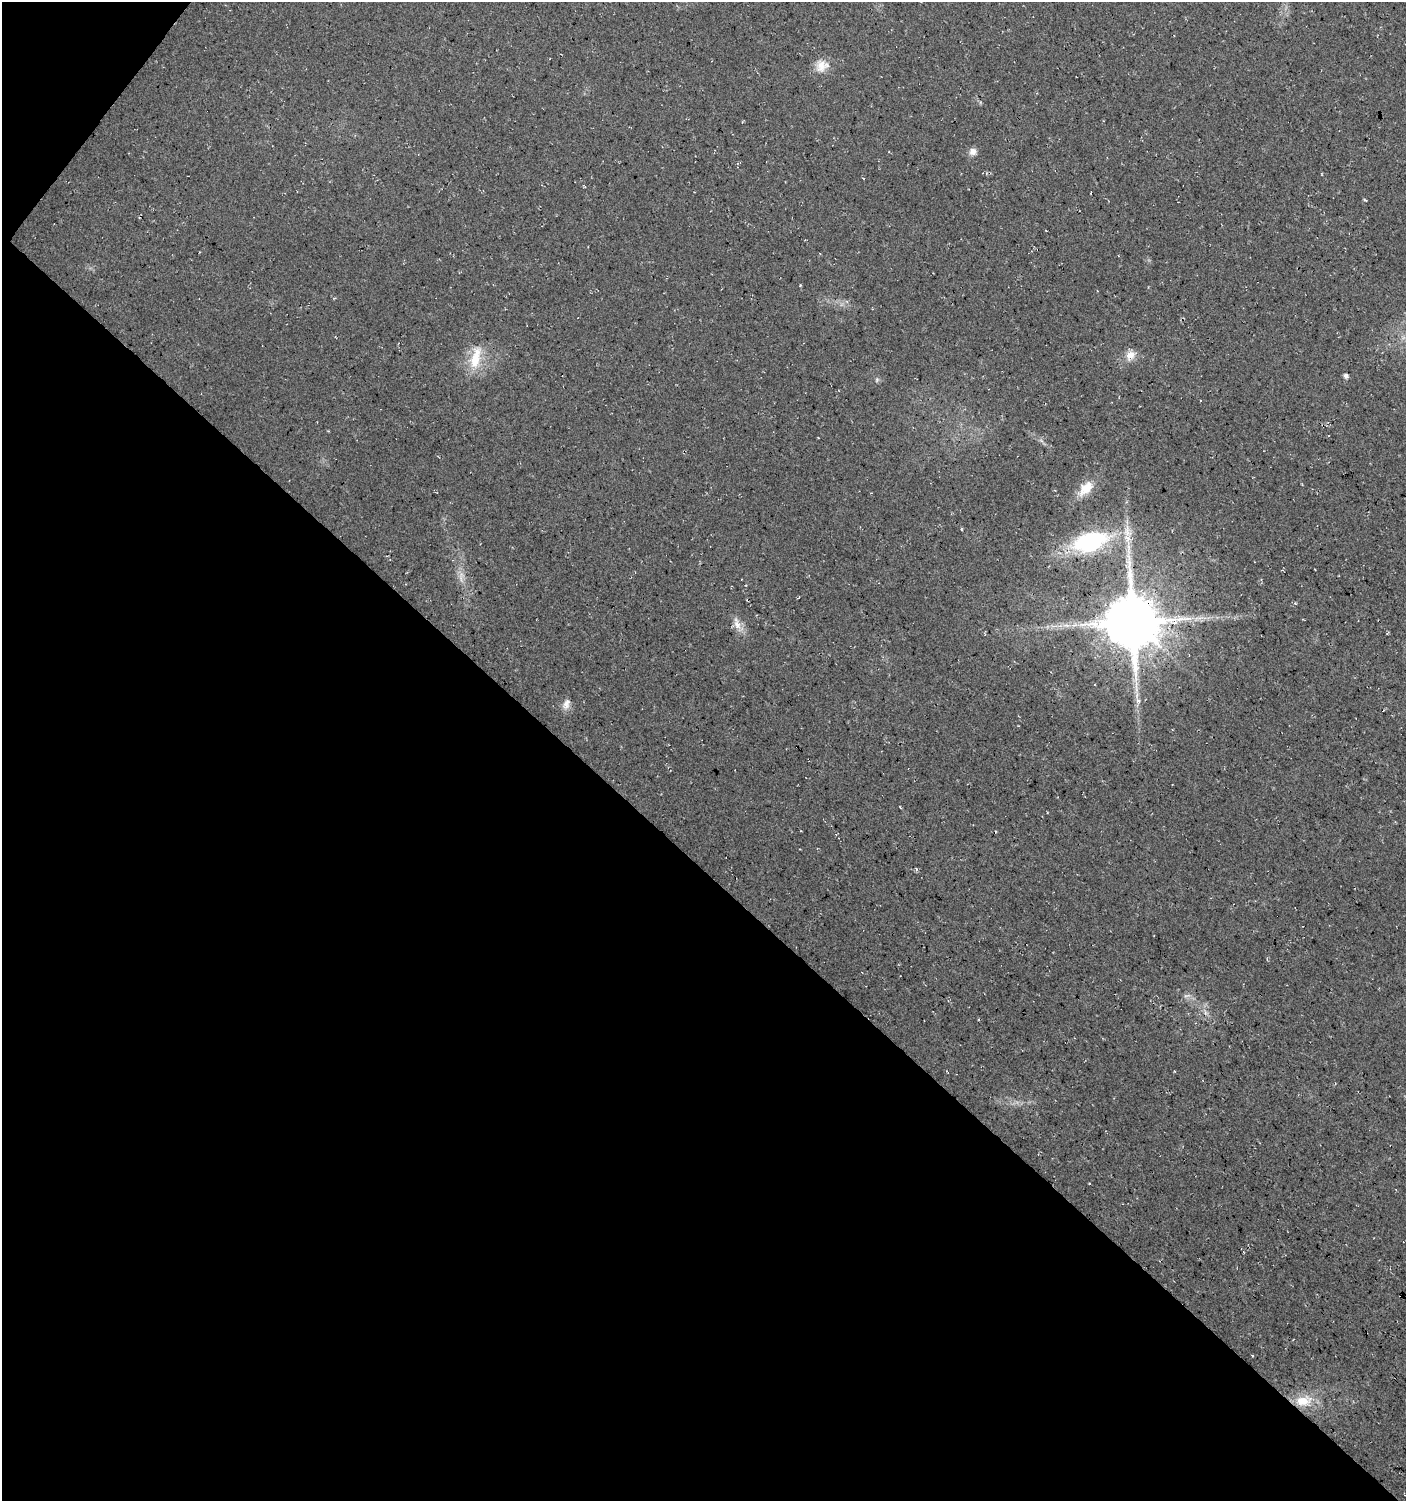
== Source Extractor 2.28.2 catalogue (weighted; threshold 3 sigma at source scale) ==
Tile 9 of 4 x 4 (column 1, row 3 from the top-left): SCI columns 239-1642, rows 1500-2998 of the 6043 x 6022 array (HDU 1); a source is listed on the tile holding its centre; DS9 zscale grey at full resolution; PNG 1408 x 1503 px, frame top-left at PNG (2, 2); no overlay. Shown black and unused: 43% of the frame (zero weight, under 3 of 4 exposures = <1% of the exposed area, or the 3 px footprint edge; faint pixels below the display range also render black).
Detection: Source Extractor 2.28.2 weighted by HDU 2 'WHT'; one run over the whole footprint, this tile lists its part. Background 0.0176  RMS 0.0054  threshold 0.0244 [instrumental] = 3 sigma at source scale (4.5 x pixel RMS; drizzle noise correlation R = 1.50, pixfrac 1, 0.0396/0.0396 arcsec/px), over >= 5 px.
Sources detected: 21; all 21 listed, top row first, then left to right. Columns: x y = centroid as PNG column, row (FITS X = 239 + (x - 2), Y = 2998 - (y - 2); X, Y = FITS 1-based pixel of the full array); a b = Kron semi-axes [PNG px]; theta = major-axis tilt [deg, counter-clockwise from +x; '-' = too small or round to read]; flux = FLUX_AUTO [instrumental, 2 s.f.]
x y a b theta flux
821 66 19 14 80 7
973 151 10 9 - 2.9
863 178 3 2 - 0.38
1130 355 15 11 29 5.3
476 358 33 12 77 14
1346 376 5 4 - 2.2
877 380 7 5 70 1
818 438 3 2 - 0.45
1086 488 23 13 46 9.5
1127 532 17 10 -63 6.7
1090 541 33 17 16 67
461 579 15 4 -76 2.9
1132 622 17 15 -78 3200
737 624 19 8 -70 4.9
1066 625 12 4 -9 2.4
1138 700 8 6 77 1.9
566 704 13 10 -74 3.7
916 869 5 3 - 0.71
1205 1012 7 4 -72 1.3
1174 1071 3 2 - 0.51
1304 1401 25 15 10 12
Overlapping masked pixels (flux is a lower limit): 1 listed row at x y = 1132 622